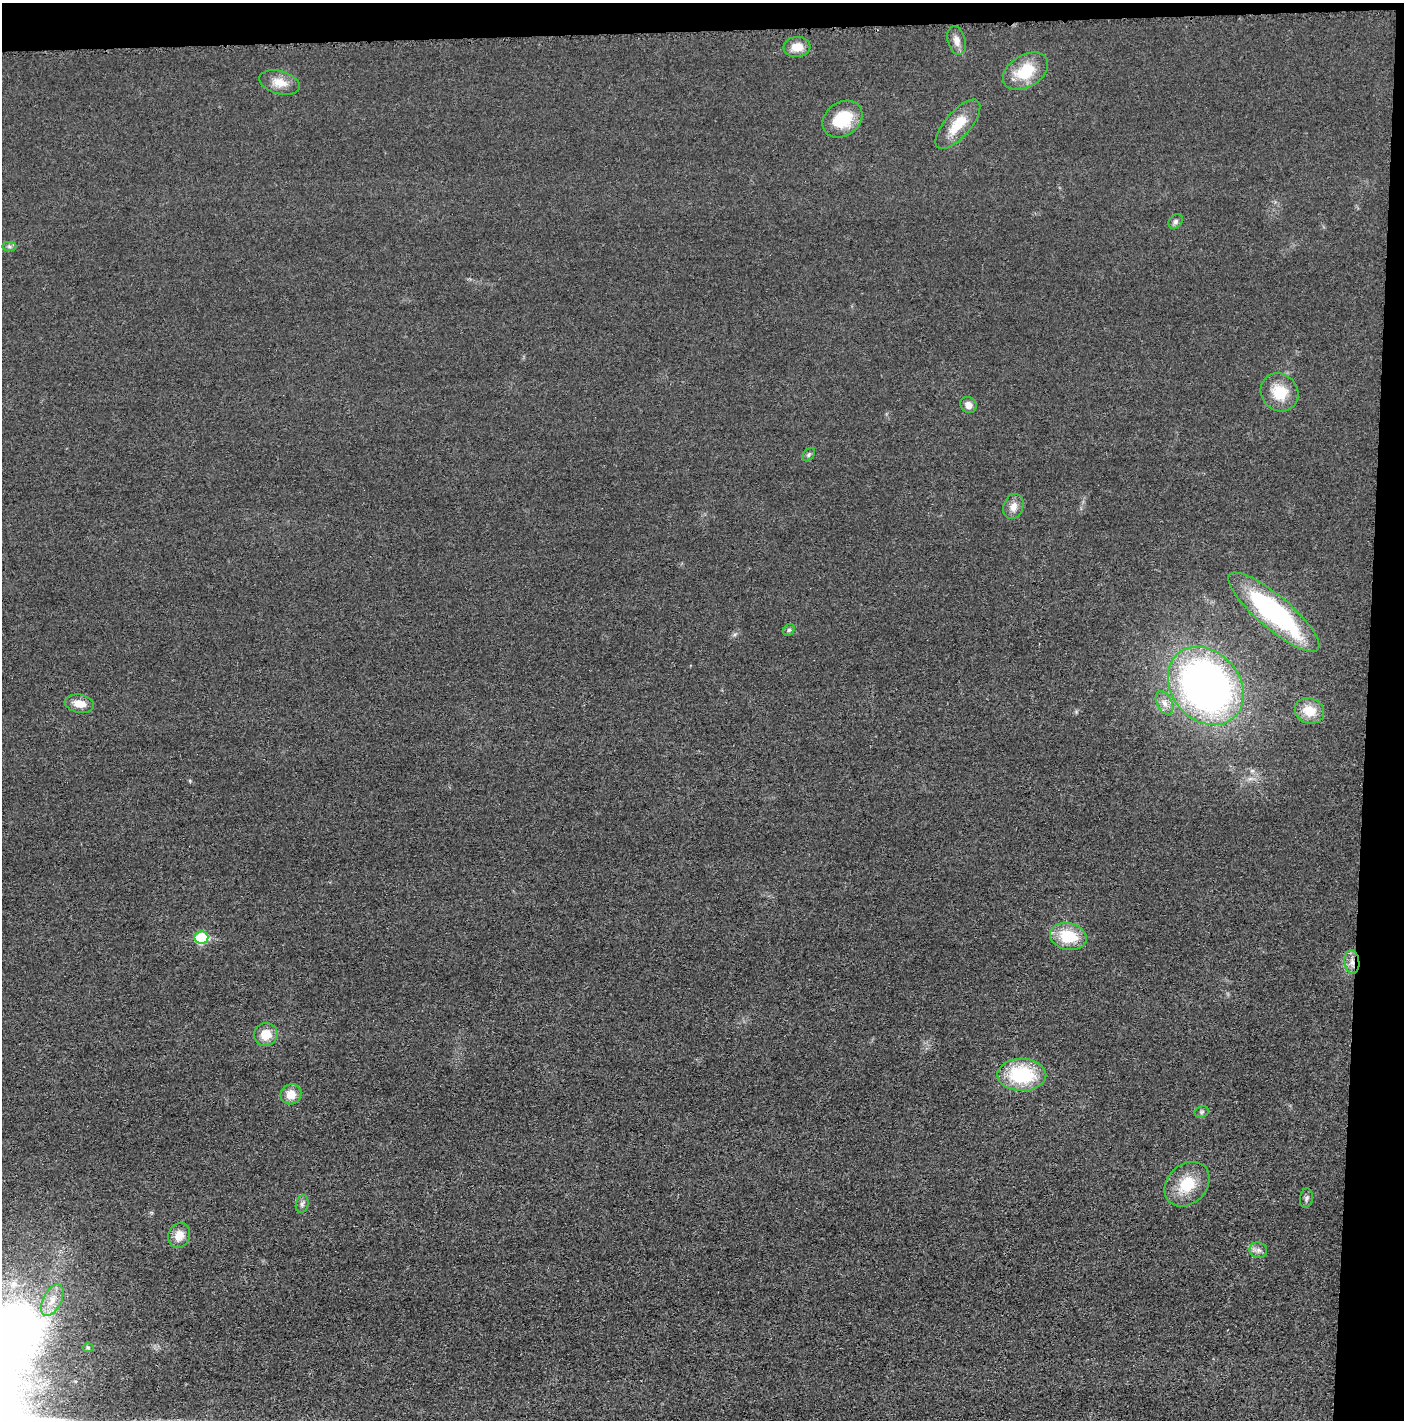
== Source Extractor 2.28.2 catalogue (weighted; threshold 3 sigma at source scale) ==
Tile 3 of 3 x 3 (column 3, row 1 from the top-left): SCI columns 2819-4220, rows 2845-4262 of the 4234 x 4262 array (HDU 1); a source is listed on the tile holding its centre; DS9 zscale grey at full resolution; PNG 1406 x 1422 px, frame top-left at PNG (2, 3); each listed source drawn as its Kron ellipse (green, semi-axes under 4 px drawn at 4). Shown black and unused: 5% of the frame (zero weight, under 3 of 5 exposures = <1% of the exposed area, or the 3 px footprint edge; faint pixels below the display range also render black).
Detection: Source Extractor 2.28.2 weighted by HDU 2 'WHT'; one run over the whole footprint, this tile lists its part. Background 0.0176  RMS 0.0046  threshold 0.0208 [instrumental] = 3 sigma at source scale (4.5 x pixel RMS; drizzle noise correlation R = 1.50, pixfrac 1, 0.05/0.05 arcsec/px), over >= 5 px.
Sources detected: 32; all 32 listed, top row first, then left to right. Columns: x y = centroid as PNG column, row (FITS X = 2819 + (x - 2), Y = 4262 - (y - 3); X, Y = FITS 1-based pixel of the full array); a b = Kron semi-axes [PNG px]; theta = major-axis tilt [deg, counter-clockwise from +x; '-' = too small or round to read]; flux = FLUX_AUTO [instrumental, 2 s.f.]
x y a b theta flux
957 41 15 8 -74 3.6
797 47 13 10 6 6.7
1026 71 24 16 31 17
280 82 21 11 -15 6.7
842 119 21 16 36 18
958 124 31 13 49 12
1176 221 8 6 48 1.4
9 246 7 4 -1 1
1279 392 20 18 -46 13
968 405 8 7 - 3
809 455 7 5 50 0.94
1013 507 12 10 70 3.9
1274 612 58 16 -40 77
789 630 6 5 - 0.88
1206 686 42 34 -49 260
1165 703 12 7 -63 3
79 704 15 9 -10 5.7
1309 711 15 12 -22 8.6
1068 936 18 13 -14 17
201 938 7 6 - 31
1352 962 12 7 -84 3.3
266 1034 12 11 - 7.7
1022 1075 24 16 -1 33
291 1094 11 10 - 6.3
1202 1112 7 5 22 0.92
1187 1184 25 19 44 15
1306 1198 10 6 81 1.4
302 1204 9 6 75 1.4
179 1235 13 10 66 5.4
1258 1250 9 8 - 2.1
52 1300 17 9 63 5.8
88 1347 6 4 -1 0.54
Overlapping masked pixels (flux is a lower limit): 1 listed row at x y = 1352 962